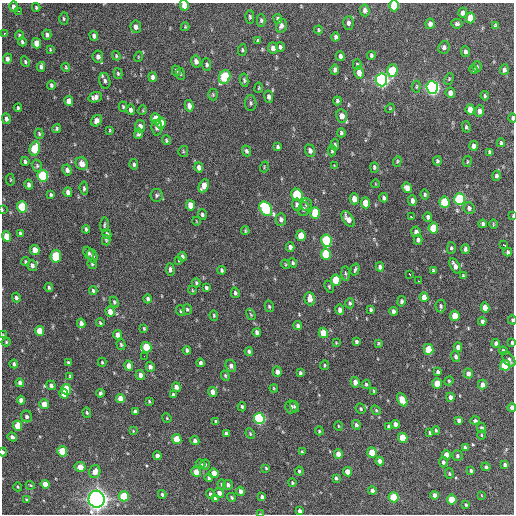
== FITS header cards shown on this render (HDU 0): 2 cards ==
NAXIS1  =                  512 / Axis length
NAXIS2  =                  512 / Axis length

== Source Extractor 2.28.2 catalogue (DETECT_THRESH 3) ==
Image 512 x 512 px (HDU 0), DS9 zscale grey, 1 PNG px = 1 image px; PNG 516 x 516 px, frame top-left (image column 1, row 512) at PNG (2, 3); each listed source drawn as its Kron ellipse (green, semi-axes under 4 px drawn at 4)
Background 1190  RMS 34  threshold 103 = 3 sigma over >= 5 px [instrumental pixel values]
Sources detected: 366; all 366 listed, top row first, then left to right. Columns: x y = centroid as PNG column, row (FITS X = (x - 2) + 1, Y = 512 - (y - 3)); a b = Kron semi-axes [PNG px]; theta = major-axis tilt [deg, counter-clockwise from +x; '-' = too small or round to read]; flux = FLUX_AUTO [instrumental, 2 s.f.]
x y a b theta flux
184 5 5 4 - 2.4e+04
394 6 5 5 - 7.9e+04
14 7 5 4 - 9.4e+03
36 7 4 3 - 2.9e+03
365 10 6 5 - 9.7e+03
18 11 2 2 - 3.8e+03
463 13 5 4 - 1.2e+04
250 17 7 4 -89 3.7e+03
470 18 5 4 - 4.6e+04
64 19 6 4 -89 3.5e+03
278 19 5 4 - 6.9e+03
261 20 6 4 -89 3.9e+03
348 23 7 5 88 7.8e+03
430 24 5 4 - 1.1e+04
457 24 5 4 - 4.9e+03
495 25 4 4 - 2.4e+03
281 26 7 5 74 7.9e+03
136 27 6 5 - 1.0e+04
185 27 4 3 - 2.6e+03
318 30 4 3 - 3.2e+03
4 33 3 3 - 3.2e+03
19 35 5 3 - 4.4e+03
47 35 5 4 - 6.3e+03
94 36 5 4 - 8.1e+03
336 37 4 3 - 5.1e+03
258 41 4 3 - 3.0e+03
22 42 4 3 - 4.1e+03
37 43 5 4 - 3.0e+04
280 47 4 3 - 4.6e+03
444 47 6 5 - 6.8e+03
273 48 6 4 -85 1.4e+04
50 49 3 3 - 2.1e+03
242 50 6 4 84 3.2e+03
465 52 5 4 - 6.4e+03
371 55 4 3 - 4.3e+03
116 56 5 3 - 2.5e+03
340 56 5 4 - 7.2e+03
98 57 6 5 - 1.0e+04
138 57 5 3 - 2.1e+03
7 59 5 4 - 8.3e+03
196 61 6 5 - 1.0e+04
25 62 5 4 - 3.2e+03
207 65 6 4 -87 4.9e+03
357 65 5 4 - 3.7e+03
41 67 5 3 - 5.8e+03
66 67 4 3 - 2.6e+03
477 67 5 4 - 4.6e+03
335 70 5 4 - 6.6e+03
474 70 4 3 - 2.9e+03
504 70 5 4 - 7.9e+03
176 71 5 4 - 4.9e+03
392 71 6 5 - 1.2e+05
359 73 6 4 -77 1.5e+04
118 74 5 4 - 3.1e+03
180 74 6 3 -82 2.5e+03
153 77 5 4 - 8.4e+03
225 77 7 5 66 1.9e+05
449 79 6 4 65 2.6e+03
244 80 6 4 -82 4.2e+03
381 80 6 5 - 7.9e+05
105 81 8 5 -75 6.8e+03
51 85 4 3 - 4.5e+03
416 87 6 4 84 2.6e+03
432 87 6 5 - 7.6e+05
259 88 5 2 - 2.1e+03
450 93 5 4 - 1.4e+04
213 95 6 5 - 3.2e+03
485 96 5 3 - 3.2e+03
95 97 7 5 20 1.1e+04
269 97 6 4 -82 7.3e+03
69 101 5 4 - 1.6e+04
337 101 4 3 - 4.5e+03
251 103 8 5 -89 5.2e+03
189 106 6 4 -77 1.2e+04
123 107 5 4 - 2.9e+03
18 108 4 3 - 3.1e+03
390 108 5 3 - 2.0e+03
470 109 5 4 - 2.2e+04
131 110 5 4 - 9.3e+03
143 110 5 3 - 2.0e+03
480 111 6 4 86 1.2e+04
342 116 7 5 -79 1.8e+04
512 118 5 2 - 5.4e+03
6 119 5 4 - 6.3e+03
156 119 6 5 - 5.3e+04
97 121 6 5 - 2.2e+04
161 123 5 4 - 3.3e+04
140 126 6 5 - 1.1e+04
466 127 6 4 -74 3.9e+03
57 128 5 3 - 3.9e+03
157 128 8 5 -86 8.6e+03
110 130 3 2 - 2.1e+03
341 133 4 3 - 4.4e+03
39 134 5 4 - 3.4e+03
138 134 5 4 - 6.7e+03
166 140 5 4 - 3.4e+03
501 143 4 3 - 3.8e+03
335 145 6 3 86 4.4e+03
473 146 5 4 - 9.7e+03
278 147 4 3 - 3.9e+03
35 148 7 5 75 1.1e+05
183 151 5 5 - 3.2e+03
246 151 5 4 - 5.2e+03
310 151 6 5 - 1.1e+04
332 151 5 3 - 3.9e+03
490 152 4 3 - 5.0e+03
25 161 4 3 - 5.0e+03
397 161 5 4 - 2.9e+03
437 161 4 4 - 4.0e+03
467 161 6 3 82 2.2e+03
82 164 6 6 - 1.9e+04
134 164 5 3 - 4.5e+03
37 166 6 5 - 3.8e+03
334 166 4 3 - 2.2e+03
199 167 5 4 - 1.1e+04
264 167 5 3 - 2.2e+03
374 167 5 4 - 4.0e+03
67 170 5 4 - 8.2e+03
43 176 6 5 - 1.6e+05
496 176 5 4 - 5.8e+03
10 180 6 3 -82 2.2e+03
376 184 4 3 - 1.5e+03
29 185 5 4 - 7.5e+03
204 186 7 5 64 3.0e+04
84 188 7 4 -84 4.5e+03
407 188 5 4 - 1.8e+04
68 192 5 4 - 1.1e+04
51 195 4 3 - 3.3e+03
157 195 6 6 - 4.7e+03
297 195 6 5 - 1.6e+05
425 195 5 4 - 3.8e+03
384 198 4 3 - 6.2e+03
354 199 5 4 - 2.0e+04
460 199 6 5 - 2.4e+05
412 201 5 4 - 8.3e+03
444 202 6 5 - 9.9e+04
365 203 5 4 - 3.8e+04
306 204 6 5 - 5.6e+03
190 205 5 4 - 3.2e+04
297 205 6 4 -84 6.6e+03
22 207 5 5 - 1.4e+05
469 208 6 5 - 7.3e+03
266 209 8 5 -54 2.3e+05
303 209 7 5 77 5.9e+03
2 210 3 2 - 2.0e+03
315 213 6 5 - 6.4e+04
202 214 5 4 - 4.8e+03
513 216 4 2 - 1.3e+03
412 217 4 2 - 7.0e+03
428 217 5 4 - 5.6e+03
281 219 6 5 - 8.5e+03
348 219 9 5 -55 1.5e+04
196 221 4 2 - 1.4e+03
483 224 4 4 - 6.0e+03
493 224 5 3 - 2.0e+03
104 225 7 3 85 3.3e+03
433 228 5 5 - 6.7e+04
86 229 4 3 - 4.4e+03
245 231 4 3 - 2.9e+03
416 232 5 4 - 9.0e+03
20 233 4 3 - 4.7e+03
107 234 5 4 - 5.1e+03
6 236 5 4 - 3.0e+04
301 236 5 4 - 4.2e+04
106 240 5 4 - 2.4e+03
418 240 5 4 - 6.2e+03
326 241 6 5 - 2.4e+05
504 245 3 2 - 1.7e+04
290 247 4 4 - 8.2e+03
451 248 5 4 - 3.9e+03
465 249 5 4 - 5.4e+03
35 250 5 4 - 3.0e+04
508 252 4 3 - 5.0e+03
89 253 6 5 - 6.6e+03
326 254 6 5 - 9.9e+04
56 256 6 5 - 1.0e+05
92 256 7 4 -68 6.2e+03
182 257 5 4 - 6.7e+03
179 260 3 3 - 2.3e+03
26 262 4 4 - 3.1e+03
293 263 5 4 - 3.9e+03
92 264 5 4 - 4.1e+03
285 264 5 3 - 2.3e+03
32 265 5 4 - 8.5e+03
455 266 8 4 -62 1.2e+04
380 267 4 4 - 7.6e+03
355 269 6 3 74 3.8e+03
170 270 6 4 -85 5.6e+03
222 270 4 3 - 4.2e+03
433 271 4 3 - 3.6e+03
345 273 7 3 -88 3.5e+03
410 274 3 3 - 4.7e+03
463 276 4 3 - 3.1e+03
336 280 5 5 - 7.3e+04
418 281 3 2 - 3.5e+03
196 283 4 3 - 3.3e+03
329 286 6 4 -65 3.1e+03
49 288 4 3 - 3.4e+03
206 288 4 3 - 4.0e+03
93 290 4 3 - 3.3e+03
192 290 4 2 - 1.9e+03
235 293 5 4 - 4.6e+03
424 297 5 4 - 1.8e+04
16 298 5 4 - 5.2e+03
148 299 4 3 - 5.4e+03
310 299 6 5 - 2.0e+04
401 301 5 4 - 4.4e+03
114 302 5 4 - 3.5e+03
350 303 5 4 - 4.0e+03
269 306 6 4 -74 3.4e+03
441 306 6 5 - 5.3e+03
485 307 5 4 - 2.0e+04
187 309 5 4 - 3.7e+03
340 310 5 4 - 1.1e+04
371 310 3 3 - 3.4e+03
181 311 5 4 - 3.6e+03
393 311 4 4 - 9.3e+03
110 312 5 4 - 1.8e+04
214 315 5 4 - 3.1e+03
251 315 6 3 -59 2.4e+03
455 316 5 4 - 3.6e+04
512 320 4 4 - 2.4e+03
482 321 4 4 - 7.3e+03
81 323 5 4 - 1.0e+04
100 323 4 3 - 2.5e+03
298 326 4 4 - 6.0e+03
144 328 4 3 - 2.5e+03
39 331 5 4 - 4.2e+04
257 332 4 4 - 6.1e+03
323 333 5 4 - 4.7e+04
3 335 4 3 - 1.7e+03
118 335 5 4 - 1.4e+04
6 342 4 4 - 2.7e+03
356 342 4 3 - 4.7e+03
336 343 4 4 - 1.8e+03
378 343 4 3 - 2.6e+03
496 343 4 4 - 7.1e+03
512 343 4 3 - 4.2e+03
121 345 5 4 - 3.4e+03
146 347 5 5 - 7.9e+04
458 347 4 4 - 1.0e+04
428 349 5 5 - 6.1e+04
187 350 4 3 - 6.1e+03
249 351 4 3 - 4.1e+03
503 351 4 3 - 5.6e+03
144 356 2 2 - 1.4e+03
456 357 5 4 - 5.7e+03
509 359 8 5 -52 6.2e+03
102 362 4 4 - 2.6e+03
68 363 4 3 - 4.8e+03
200 363 4 3 - 5.9e+03
14 364 4 3 - 5.3e+03
324 365 5 2 - 2.3e+03
505 365 5 5 - 1.0e+05
129 366 5 4 - 1.7e+04
231 366 6 5 - 8.5e+03
150 367 5 4 - 7.3e+03
277 372 5 4 - 1.1e+04
438 372 4 3 - 5.2e+03
300 373 4 3 - 4.1e+03
468 373 5 4 - 1.2e+04
140 375 5 4 - 1.0e+04
70 376 4 4 - 2.8e+03
225 376 5 4 - 2.8e+03
449 381 4 4 - 2.5e+03
355 382 5 4 - 1.4e+04
20 383 4 4 - 9.7e+03
366 384 4 4 - 3.8e+03
437 384 5 4 - 5.2e+04
51 385 5 4 - 6.7e+03
482 385 5 4 - 1.4e+04
176 387 5 4 - 1.2e+04
274 388 4 3 - 2.4e+03
66 389 5 5 - 8.0e+04
374 391 4 3 - 2.6e+03
212 392 5 4 - 1.5e+04
100 393 4 3 - 5.3e+03
64 394 5 4 - 2.5e+04
173 395 4 3 - 5.7e+03
450 397 4 4 - 9.2e+03
121 399 5 4 - 2.5e+04
21 400 4 4 - 1.3e+04
402 400 7 4 -63 4.7e+04
149 401 4 4 - 2.6e+03
44 404 5 4 - 2.7e+04
295 406 6 4 -73 4.3e+03
242 407 5 3 - 3.3e+03
291 407 6 6 - 5.8e+03
512 407 4 3 - 1.0e+04
361 409 5 4 - 3.1e+03
376 410 5 4 - 2.9e+03
135 412 4 4 - 6.0e+03
87 413 5 4 - 3.3e+03
26 416 6 5 - 6.5e+03
167 418 5 4 - 2.2e+03
259 418 5 5 - 3.4e+05
459 420 4 3 - 7.5e+03
216 421 4 3 - 3.6e+03
475 421 4 4 - 3.9e+03
395 424 4 4 - 9.9e+03
356 425 5 4 - 5.6e+03
18 426 5 4 - 4.5e+04
338 426 5 3 - 2.0e+03
389 426 4 3 - 4.7e+03
481 428 4 4 - 5.2e+03
436 430 4 3 - 3.1e+03
133 431 4 4 - 1.9e+03
319 431 4 3 - 2.6e+03
226 433 4 3 - 5.8e+03
430 433 4 3 - 3.0e+03
250 434 5 3 - 3.1e+03
481 435 5 3 - 2.2e+03
12 437 5 3 - 6.6e+03
403 438 5 4 - 6.9e+04
177 439 5 4 - 5.0e+04
195 441 4 4 - 7.1e+03
465 448 4 3 - 6.4e+03
62 451 5 5 - 8.1e+04
3 452 4 3 - 5.0e+03
302 452 4 3 - 2.2e+03
372 452 5 4 - 4.5e+04
338 454 5 4 - 1.8e+04
446 455 5 4 - 2.7e+04
157 456 4 4 - 1.1e+04
457 456 5 5 - 4.8e+03
380 461 4 4 - 1.0e+04
443 462 5 4 - 5.6e+03
201 464 5 4 - 4.4e+03
205 464 5 4 - 3.1e+03
505 465 4 4 - 7.9e+03
80 467 5 5 - 2.8e+04
486 467 4 4 - 4.3e+03
266 468 3 3 - 2.3e+03
299 471 4 4 - 3.8e+03
471 471 4 3 - 3.7e+03
95 472 6 5 - 1.8e+04
196 472 5 4 - 2.2e+04
347 472 4 4 - 2.0e+04
214 473 5 4 - 3.9e+04
449 474 5 4 - 3.2e+03
209 478 4 4 - 5.2e+03
336 478 4 3 - 4.8e+03
292 483 4 3 - 2.9e+03
45 484 4 4 - 2.2e+04
222 484 5 4 - 3.1e+03
30 485 5 3 - 2.3e+03
228 485 5 4 - 6.4e+03
18 487 4 4 - 2.4e+03
240 491 5 4 - 9.5e+03
372 491 4 4 - 7.7e+03
219 493 5 4 - 1.2e+04
162 494 4 3 - 3.6e+03
210 494 5 4 - 4.6e+03
435 495 4 4 - 1.1e+04
481 495 3 2 - 1.4e+03
124 496 5 5 - 8.5e+04
231 497 4 4 - 3.3e+03
262 497 4 3 - 5.4e+03
394 497 5 5 - 9.3e+04
215 498 4 3 - 6.3e+03
26 499 4 3 - 2.1e+03
97 499 8 8 - 1.6e+06
452 500 5 4 - 4.8e+04
466 505 4 3 - 2.8e+03
300 511 4 3 - 7.6e+03
260 514 3 2 - 1.9e+03
At the frame edge (FLAGS 8, measured only in part): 11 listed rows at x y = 184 5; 394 6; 512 118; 2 210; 513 216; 512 320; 3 335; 512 343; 512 407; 3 452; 260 514